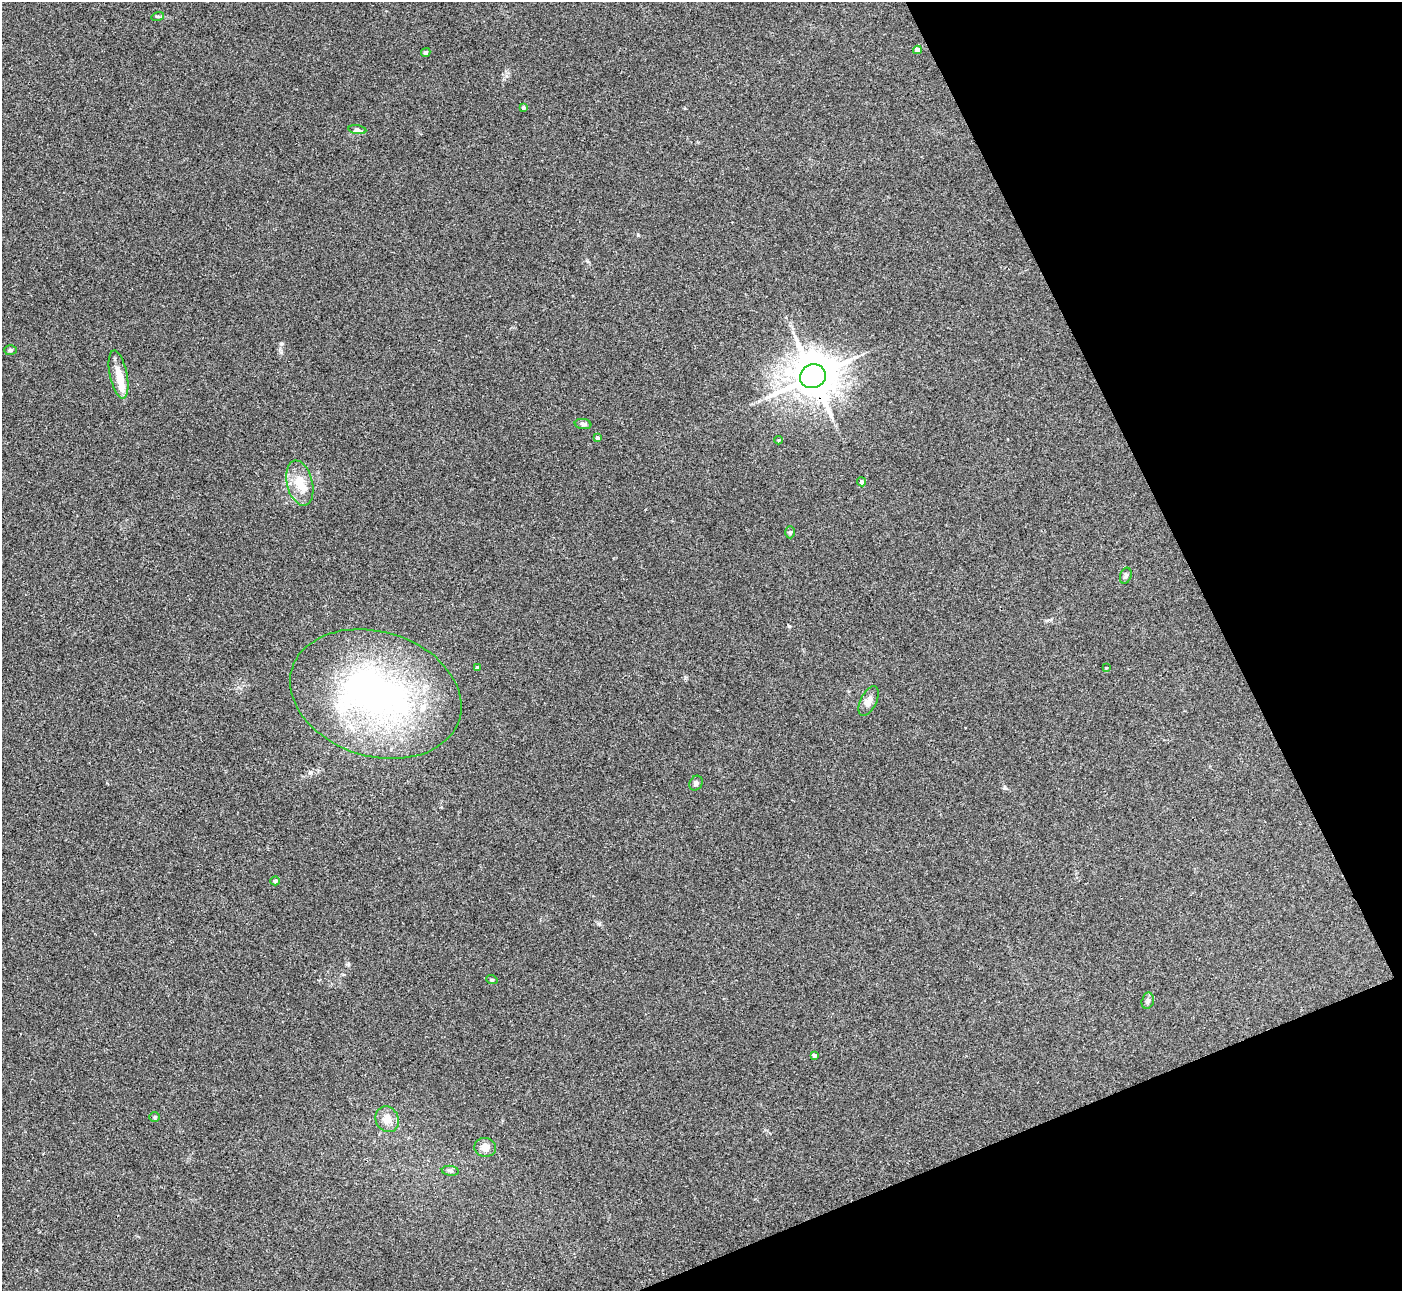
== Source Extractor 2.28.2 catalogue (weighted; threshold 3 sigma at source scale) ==
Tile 12 of 4 x 4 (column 4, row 3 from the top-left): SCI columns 4203-5602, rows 1440-2728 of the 5603 x 5591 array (HDU 1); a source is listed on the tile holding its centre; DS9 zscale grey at full resolution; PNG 1404 x 1293 px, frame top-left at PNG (2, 2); each listed source drawn as its Kron ellipse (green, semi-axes under 4 px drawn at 4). Shown black and unused: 20% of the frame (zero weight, under 3 of 4 exposures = <1% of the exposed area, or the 3 px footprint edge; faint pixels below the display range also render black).
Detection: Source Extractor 2.28.2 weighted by HDU 2 'WHT'; one run over the whole footprint, this tile lists its part. Background 0.106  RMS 0.0063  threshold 0.0281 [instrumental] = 3 sigma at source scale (4.5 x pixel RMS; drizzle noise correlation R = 1.50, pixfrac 1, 0.05/0.05 arcsec/px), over >= 5 px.
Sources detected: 33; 2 inside a brighter object's white glare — neither listed nor drawn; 3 inside a brighter listed object's ellipse — not listed separately; the other 28 listed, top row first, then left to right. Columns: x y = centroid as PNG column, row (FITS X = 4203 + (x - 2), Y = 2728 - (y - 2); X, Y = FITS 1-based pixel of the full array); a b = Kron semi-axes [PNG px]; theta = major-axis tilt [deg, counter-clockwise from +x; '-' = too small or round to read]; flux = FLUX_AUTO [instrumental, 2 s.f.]
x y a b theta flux
158 16 6 4 17 0.81
917 50 4 4 - 4.1
426 52 5 4 - 1.1
523 108 3 3 - 0.89
357 130 9 4 -9 1.5
10 350 6 5 - 1
119 375 24 8 -78 8.6
813 376 13 11 23 2300
583 424 8 5 -8 1.4
597 438 4 3 - 1.8
778 440 4 4 - 0.69
861 482 4 4 - 1.5
300 483 23 13 -76 12
790 532 6 5 - 0.97
1126 576 8 5 69 1.6
477 668 4 4 - 1.6
1106 668 3 3 - 0.45
376 694 87 62 -17 210
868 701 16 8 64 4.6
696 783 8 6 60 1.8
275 881 4 4 - 1.6
492 980 6 3 -18 0.7
1148 1001 8 6 76 1.6
814 1055 4 3 - 1.6
155 1117 5 5 - 0.91
387 1119 13 11 -66 6.2
485 1147 11 9 -12 4.9
450 1171 8 5 -7 1.5
Overlapping masked pixels (flux is a lower limit): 1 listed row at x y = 813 376
Unlisted compact peaks at least as high as the median listed source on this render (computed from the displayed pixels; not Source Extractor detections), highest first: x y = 789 626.